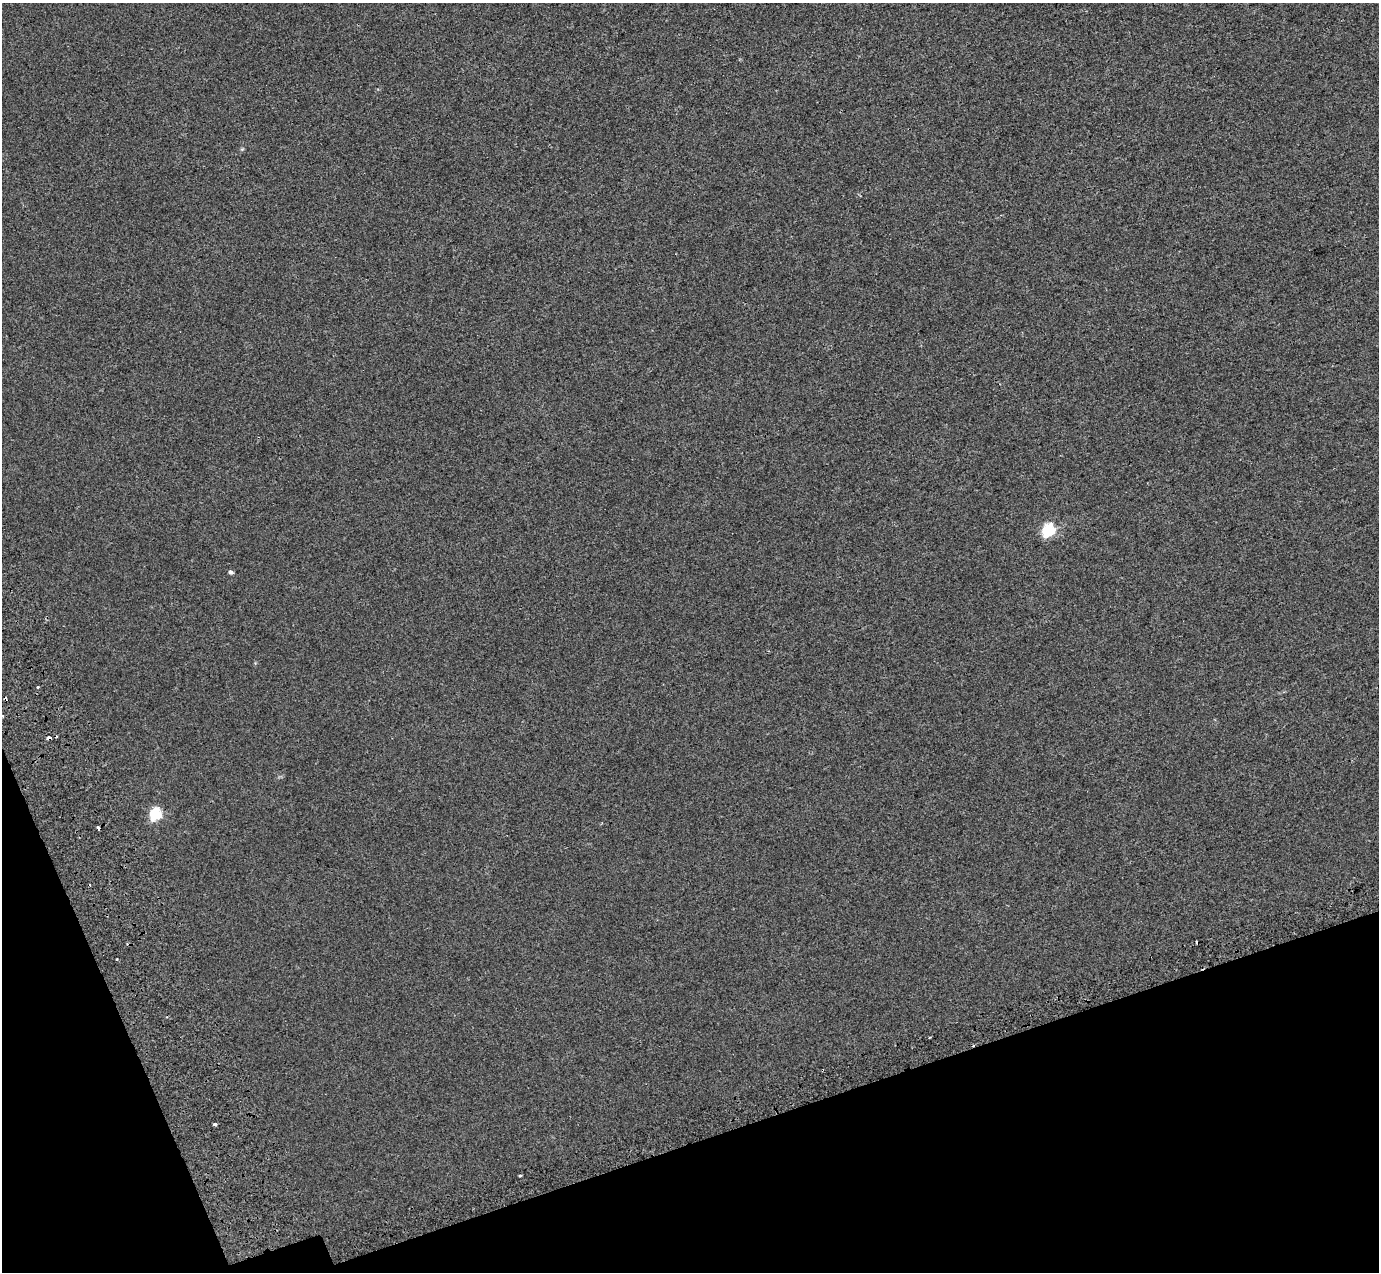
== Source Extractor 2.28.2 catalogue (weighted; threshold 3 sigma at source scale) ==
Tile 14 of 4 x 4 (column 2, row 4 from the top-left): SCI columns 1480-2856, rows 226-1495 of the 5712 x 5475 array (HDU 1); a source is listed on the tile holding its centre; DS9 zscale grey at full resolution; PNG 1381 x 1274 px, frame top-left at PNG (2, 3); no overlay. Shown black and unused: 15% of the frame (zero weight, under 2 of 3 exposures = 6% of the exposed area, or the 3 px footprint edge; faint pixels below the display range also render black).
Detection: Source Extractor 2.28.2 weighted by HDU 2 'WHT'; one run over the whole footprint, this tile lists its part. Background 0.00395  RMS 0.007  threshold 0.0313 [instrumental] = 3 sigma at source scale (4.5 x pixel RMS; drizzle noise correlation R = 1.50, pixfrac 1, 0.0396/0.0396 arcsec/px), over >= 5 px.
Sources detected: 14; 5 cosmic-ray / hot-pixel residue — not listed; the other 9 listed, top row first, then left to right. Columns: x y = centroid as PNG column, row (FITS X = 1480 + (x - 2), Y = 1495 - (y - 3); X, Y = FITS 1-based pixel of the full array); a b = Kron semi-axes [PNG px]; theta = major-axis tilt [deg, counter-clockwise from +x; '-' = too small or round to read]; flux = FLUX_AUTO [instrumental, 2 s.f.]
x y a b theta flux
1048 530 6 6 - 77
231 572 5 4 - 1.8
38 687 3 2 - 0.84
3 716 4 3 - 0.96
48 738 4 3 - 3.9
155 814 6 6 - 63
98 827 3 3 - 3.6
117 960 3 2 - 0.68
215 1124 4 3 - 3
Overlapping masked pixels (flux is a lower limit): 1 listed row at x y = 48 738